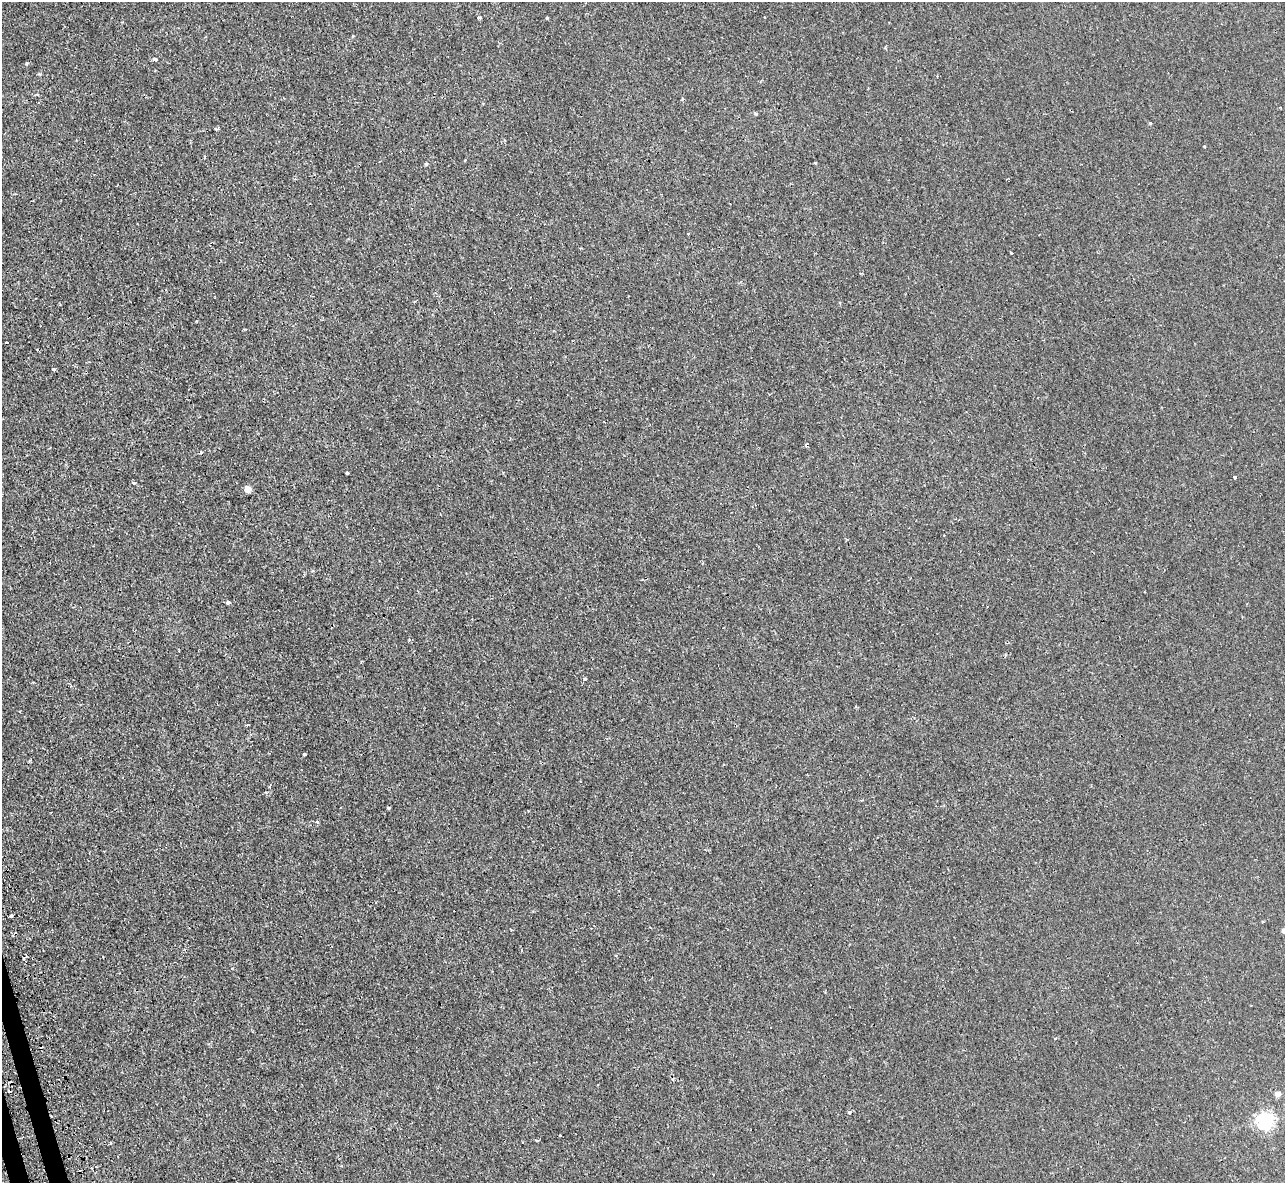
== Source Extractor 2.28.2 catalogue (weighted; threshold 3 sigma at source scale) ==
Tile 7 of 4 x 4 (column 3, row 2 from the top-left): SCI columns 2613-3895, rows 2541-3721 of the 5225 x 5202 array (HDU 1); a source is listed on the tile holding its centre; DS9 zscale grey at full resolution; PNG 1287 x 1185 px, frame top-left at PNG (2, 2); no overlay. Shown black and unused: <1% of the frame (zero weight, under 2 of 3 exposures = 4% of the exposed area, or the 3 px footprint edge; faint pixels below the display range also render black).
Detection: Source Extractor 2.28.2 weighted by HDU 2 'WHT'; one run over the whole footprint, this tile lists its part. Background 0.00208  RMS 0.0037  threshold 0.0165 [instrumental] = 3 sigma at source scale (4.5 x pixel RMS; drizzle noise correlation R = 1.50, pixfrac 1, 0.05/0.05 arcsec/px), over >= 5 px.
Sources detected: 38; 8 cosmic-ray / hot-pixel residue — not listed; the other 30 listed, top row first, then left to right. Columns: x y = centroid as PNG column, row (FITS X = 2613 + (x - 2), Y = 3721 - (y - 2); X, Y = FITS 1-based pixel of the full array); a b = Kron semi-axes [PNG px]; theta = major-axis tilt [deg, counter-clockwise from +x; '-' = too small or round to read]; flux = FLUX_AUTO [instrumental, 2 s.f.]
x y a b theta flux
479 17 4 4 - 0.72
547 18 3 3 - 0.33
155 59 6 4 -11 0.58
27 63 4 4 - 0.4
682 99 5 3 - 0.43
755 113 5 4 - 0.38
1150 123 4 3 - 0.34
1204 146 3 2 - 0.24
815 163 4 3 - 0.29
426 164 5 5 - 0.46
53 369 3 3 - 0.78
201 452 4 4 - 0.44
347 473 3 3 - 0.68
1235 477 3 3 - 7.5
134 483 4 4 - 0.67
248 489 5 5 - 5
228 603 4 3 - 1.3
585 679 4 4 - 0.45
247 725 4 3 - 0.33
304 754 3 3 - 0.6
389 808 3 3 - 0.61
317 822 4 3 - 0.71
11 916 4 3 - 0.82
1262 922 3 3 - 0.35
1283 930 4 4 - 1
1278 1094 4 4 - 3.4
849 1112 5 4 - 0.61
1265 1121 6 6 - 130
560 1135 3 3 - 0.55
537 1140 3 3 - 1.1
Isophote crosses this tile's border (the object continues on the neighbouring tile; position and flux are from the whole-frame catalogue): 1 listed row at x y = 1283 930